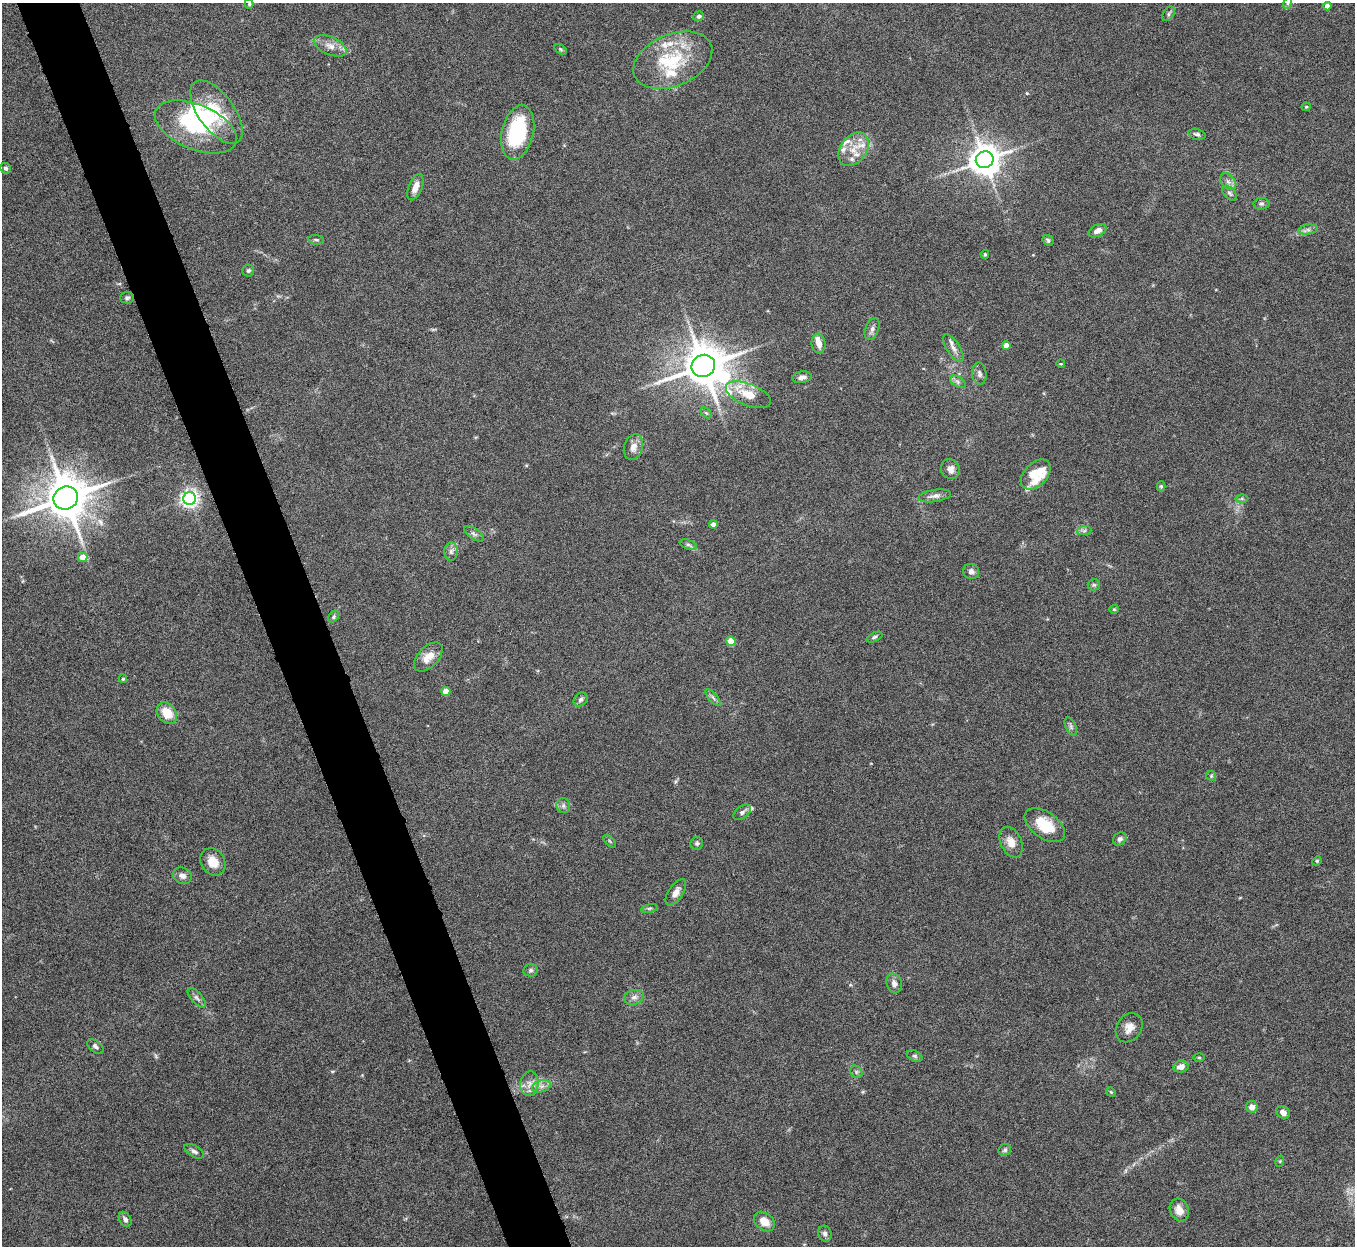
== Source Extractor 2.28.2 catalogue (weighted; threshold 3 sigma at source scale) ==
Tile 11 of 4 x 4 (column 3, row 3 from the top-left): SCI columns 2710-4062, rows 1395-2638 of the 5420 x 5405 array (HDU 1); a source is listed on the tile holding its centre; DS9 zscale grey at full resolution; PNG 1357 x 1248 px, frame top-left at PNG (2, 3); each listed source drawn as its Kron ellipse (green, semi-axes under 4 px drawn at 4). Shown black and unused: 5% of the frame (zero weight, under 5 of 10 exposures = <1% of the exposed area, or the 3 px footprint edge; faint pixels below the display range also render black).
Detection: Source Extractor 2.28.2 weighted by HDU 2 'WHT'; one run over the whole footprint, this tile lists its part. Background 0.142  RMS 0.0056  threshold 0.023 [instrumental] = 3 sigma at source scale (4.09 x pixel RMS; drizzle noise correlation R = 1.36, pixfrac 0.8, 0.05/0.05 arcsec/px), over >= 5 px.
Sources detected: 118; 1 too faint to see at this stretch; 4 inside a brighter object's white glare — neither listed nor drawn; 13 inside a brighter listed object's ellipse — not listed separately; the other 100 listed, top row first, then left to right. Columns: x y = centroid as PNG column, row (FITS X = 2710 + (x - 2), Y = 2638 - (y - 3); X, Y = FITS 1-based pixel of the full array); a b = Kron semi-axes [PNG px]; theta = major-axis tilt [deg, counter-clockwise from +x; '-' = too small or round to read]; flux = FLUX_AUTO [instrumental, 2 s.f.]
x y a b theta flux
1288 3 6 4 72 0.73
249 4 5 4 - 0.67
1327 6 4 4 - 3.5
1168 14 8 5 55 1.1
699 16 5 4 - 1.4
330 46 17 9 -24 4.5
560 49 7 4 -32 0.77
673 60 41 26 23 31
1306 107 4 4 - 0.59
216 112 37 18 -54 20
196 127 43 22 -23 31
518 132 27 16 76 39
1197 134 9 5 -15 1.2
854 149 18 13 54 8.4
985 160 9 8 - 930
6 168 6 5 - 1.1
1228 182 10 6 -49 2.2
415 187 14 6 69 4.3
1230 193 9 5 -46 1.2
1261 204 8 5 -1 1.2
1308 230 10 4 8 1.7
1097 231 10 6 27 3
316 240 8 4 -5 0.92
1048 240 6 5 - 1.1
985 254 4 3 - 0.68
248 271 6 6 - 1.1
127 298 7 6 - 1.1
872 329 11 6 68 2.2
819 344 10 7 -84 3.7
1006 345 4 4 - 4.1
953 348 16 6 -57 2.9
1061 364 4 2 - 0.39
703 366 12 11 - 1800
979 374 11 7 -85 1.8
802 377 10 5 9 2.5
958 382 8 5 -32 1.4
748 395 24 10 -22 11
706 413 6 4 -44 0.65
633 447 13 9 73 4.1
950 469 10 9 - 3
1036 474 18 11 46 20
1161 486 5 4 - 0.77
935 496 16 6 9 2.6
66 498 12 11 - 2100
190 498 6 6 - 220
1242 498 6 4 -1 0.79
713 524 4 4 - 3.2
1084 531 7 4 1 1.2
474 534 11 5 -33 1.6
688 545 9 4 -20 1.2
451 551 9 7 89 1.8
83 557 5 4 - 7.1
971 572 8 7 - 2.2
1094 585 6 5 - 0.99
1114 609 4 4 - 0.58
334 617 6 4 45 0.86
874 637 8 4 25 1
731 641 5 4 - 11
428 657 18 10 45 6.3
123 679 4 4 - 0.68
446 691 4 4 - 7.8
713 698 10 3 -50 1.2
581 699 8 6 45 1.4
167 713 12 9 -55 9.7
1071 727 10 5 -64 1.3
1211 776 5 4 - 0.65
563 806 7 6 - 1.6
742 812 10 6 37 1.9
1045 825 23 13 -35 15
1120 839 7 6 - 1.6
610 841 8 3 -45 0.6
1011 842 16 10 -65 5.2
697 843 6 6 - 1.2
1317 861 5 4 - 0.63
213 862 14 11 -56 7.4
182 876 10 8 -26 2.5
676 892 15 7 56 3.5
649 908 8 3 13 0.81
530 970 7 6 - 1.2
894 983 10 7 -75 2.4
634 997 10 7 18 2.3
197 998 12 5 -48 1.8
1129 1028 16 12 54 4.7
95 1046 9 5 -39 1.4
915 1056 8 5 -27 1
1199 1057 6 4 -1 0.61
1181 1067 7 6 - 3.5
856 1072 7 5 -47 1.1
529 1084 12 9 82 3.8
541 1086 9 6 19 2.4
1111 1092 5 4 - 0.54
1252 1107 6 6 - 3.5
1283 1112 7 6 - 2.6
1005 1150 6 5 - 1.1
194 1151 11 5 -31 1.7
1280 1161 6 3 73 0.53
1179 1210 12 9 -67 4.5
125 1219 8 5 -59 1.6
764 1222 11 8 -40 6.3
825 1234 8 6 -73 1.7
Isophote crosses this tile's border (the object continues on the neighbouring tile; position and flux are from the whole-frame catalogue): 2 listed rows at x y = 1288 3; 249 4